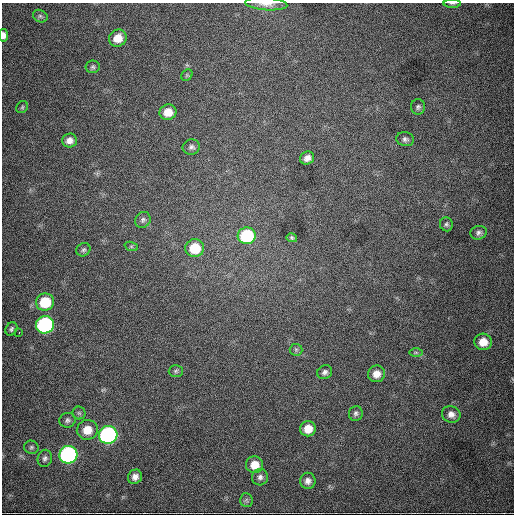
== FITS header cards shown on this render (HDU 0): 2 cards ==
NAXIS1  =                  512
NAXIS2  =                  512

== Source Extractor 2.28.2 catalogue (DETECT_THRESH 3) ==
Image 512 x 512 px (HDU 0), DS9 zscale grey, 1 PNG px = 1 image px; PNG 516 x 516 px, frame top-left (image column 1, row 512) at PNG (2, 3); each listed source drawn as its Kron ellipse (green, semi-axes under 4 px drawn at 4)
Background 2910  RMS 50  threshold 150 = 3 sigma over >= 5 px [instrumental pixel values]
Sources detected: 47; all 47 listed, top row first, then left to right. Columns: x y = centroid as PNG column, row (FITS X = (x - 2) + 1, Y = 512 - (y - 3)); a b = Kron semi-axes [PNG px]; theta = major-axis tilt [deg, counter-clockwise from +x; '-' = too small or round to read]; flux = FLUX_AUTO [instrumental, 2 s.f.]
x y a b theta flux
452 3 8 3 0 5200
266 4 21 6 -4 23000
40 16 7 6 - 7200
3 35 6 4 -85 15000
118 38 9 8 - 47000
93 67 7 6 - 7000
187 75 6 5 - 5100
22 107 6 5 - 5000
418 107 8 7 - 8700
168 112 8 7 - 41000
405 139 9 7 -12 10000
69 140 7 7 - 19000
191 147 9 7 11 11000
307 158 7 6 - 18000
143 220 8 7 - 10000
446 224 7 6 - 7500
479 233 8 6 16 11000
247 236 9 8 - 280000
292 238 5 4 - 6900
131 246 7 4 -19 6000
195 248 9 9 - 100000
83 250 7 6 - 7900
45 302 9 8 - 130000
45 325 9 8 - 720000
11 329 7 5 59 7600
19 332 2 2 - 2900
483 342 8 8 - 42000
296 350 6 6 - 6600
416 352 6 4 -1 5600
176 371 7 6 - 7100
325 372 8 6 30 11000
376 374 8 8 - 28000
79 413 6 6 - 6300
356 413 7 7 - 9400
451 414 9 8 - 18000
68 420 8 7 - 9900
308 429 8 7 - 44000
87 430 10 10 - 50000
108 435 9 9 - 910000
31 447 7 6 - 7600
68 455 9 9 - 890000
45 458 9 7 76 11000
255 465 8 8 - 42000
135 477 7 7 - 18000
260 477 8 8 - 12000
308 481 8 8 - 17000
246 500 7 6 - 7100
At the frame edge (FLAGS 8, measured only in part): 3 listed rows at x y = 452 3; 266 4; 3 35